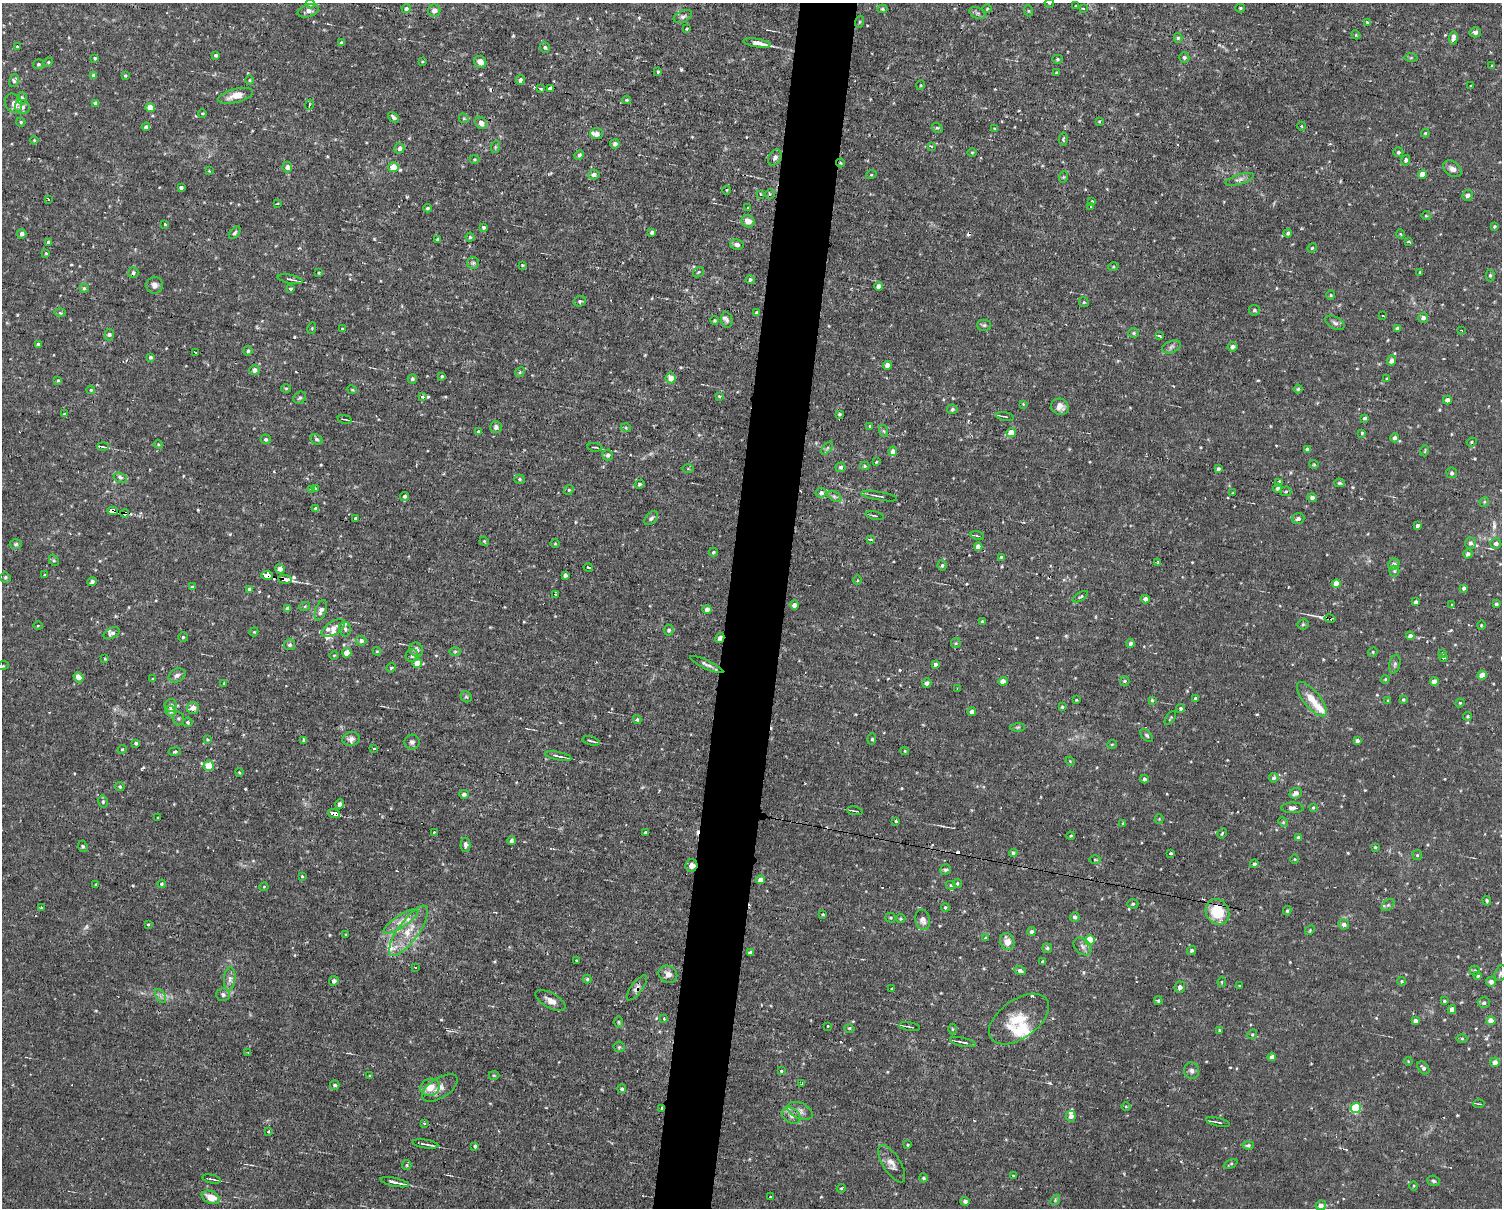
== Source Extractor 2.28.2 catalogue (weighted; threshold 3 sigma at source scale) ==
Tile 8 of 3 x 4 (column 2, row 3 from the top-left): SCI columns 1640-3139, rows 1388-2593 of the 4978 x 5004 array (HDU 1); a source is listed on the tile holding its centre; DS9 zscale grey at full resolution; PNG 1504 x 1210 px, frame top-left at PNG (2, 3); each listed source drawn as its Kron ellipse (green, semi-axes under 4 px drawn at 4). Shown black and unused: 4% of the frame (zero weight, under 2 of 3 exposures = <1% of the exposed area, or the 3 px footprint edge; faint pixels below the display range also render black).
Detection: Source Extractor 2.28.2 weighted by HDU 2 'WHT'; one run over the whole footprint, this tile lists its part. Background 0.0153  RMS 0.0031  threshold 0.0141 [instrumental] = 3 sigma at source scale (4.5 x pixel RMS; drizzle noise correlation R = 1.50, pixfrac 1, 0.05/0.05 arcsec/px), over >= 5 px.
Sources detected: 577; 19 cosmic-ray / hot-pixel residue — neither listed nor drawn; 17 inside a brighter listed object's ellipse — not listed separately; of the other 541, all 500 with FLUX_AUTO >= 0.273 (the completeness limit of this list) listed and drawn (41 fainter detections not listed), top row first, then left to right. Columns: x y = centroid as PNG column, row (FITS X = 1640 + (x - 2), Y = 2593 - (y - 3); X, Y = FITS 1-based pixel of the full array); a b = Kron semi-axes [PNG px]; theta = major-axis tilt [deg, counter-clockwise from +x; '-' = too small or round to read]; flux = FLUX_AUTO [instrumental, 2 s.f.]
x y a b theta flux
1049 3 4 3 - 0.32
310 4 4 4 - 0.56
1076 6 3 2 - 0.55
1083 8 3 2 - 0.72
1240 8 5 4 - 0.39
406 9 4 4 - 0.73
882 9 5 4 - 0.5
987 9 4 4 - 0.33
434 10 6 6 - 2
308 11 11 6 18 1.4
1029 11 5 3 - 0.36
977 13 8 5 -24 0.77
683 17 10 5 25 0.94
859 22 6 4 71 0.38
1367 22 3 3 - 0.89
687 29 3 3 - 0.3
1475 32 5 5 - 0.92
1356 35 4 3 - 0.29
1178 38 5 4 - 0.63
1453 38 7 4 83 1.9
341 43 4 3 - 0.55
757 43 14 4 -9 7.6
17 47 3 2 - 0.49
545 47 5 5 - 0.64
216 55 4 4 - 0.45
1184 57 5 5 - 0.65
95 58 4 4 - 0.44
1411 58 6 4 1 0.45
1058 59 5 4 - 0.47
422 61 4 2 - 0.28
48 62 5 4 - 0.39
480 62 6 5 - 2
38 64 5 5 - 0.57
1491 66 4 2 - 0.28
658 72 4 3 - 0.44
1057 73 4 3 - 0.66
125 75 4 3 - 0.38
94 76 4 4 - 1.6
249 80 5 3 - 0.33
520 80 5 4 - 0.88
14 81 7 4 73 0.7
921 85 5 3 - 0.29
1471 86 3 3 - 0.86
540 88 3 3 - 4.9
550 89 4 3 - 1.2
235 96 18 7 14 3
22 98 6 5 - 0.59
627 100 4 3 - 0.34
13 103 10 8 -60 1.8
96 103 4 4 - 1
309 105 5 2 - 0.39
22 107 7 7 - 1.2
150 108 5 4 - 4.2
202 113 4 3 - 0.28
394 117 6 4 -40 0.98
464 118 5 4 - 0.44
1099 121 4 3 - 0.32
21 122 5 4 - 0.38
481 123 7 5 -49 1.6
1302 126 4 3 - 0.33
146 127 4 4 - 1.1
937 128 6 5 - 0.42
994 129 4 3 - 0.33
1425 133 4 3 - 0.3
597 134 6 5 - 1.4
1063 139 6 3 84 0.47
34 140 4 3 - 0.33
615 144 5 4 - 0.97
932 146 3 3 - 1.3
495 147 6 4 72 0.45
399 148 5 5 - 1.2
972 152 5 3 - 0.28
1398 152 5 5 - 0.69
579 155 5 4 - 0.93
775 157 8 6 60 1.2
475 159 5 4 - 0.38
1406 160 5 4 - 0.94
840 163 4 4 - 0.33
287 167 5 5 - 1.4
393 167 5 5 - 5.1
1452 169 10 7 -39 1.5
209 171 3 2 - 0.37
594 174 5 5 - 1
1422 174 4 4 - 2.8
871 175 5 3 - 0.3
1063 177 6 3 71 0.33
1240 179 14 5 17 1.3
181 187 3 3 - 0.66
727 190 4 2 - 0.3
760 194 3 2 - 0.32
770 194 5 4 - 0.6
1467 195 5 5 - 1.3
48 199 3 2 - 0.28
1092 201 4 3 - 0.36
278 203 3 2 - 0.32
1091 206 3 3 - 0.53
428 208 4 3 - 0.51
748 208 4 3 - 0.29
1426 216 4 4 - 0.33
748 221 6 6 - 2.5
165 224 3 3 - 0.8
1494 226 3 3 - 0.41
483 227 3 3 - 0.71
652 232 4 4 - 0.9
235 233 7 4 51 0.62
1288 233 4 4 - 0.61
22 234 5 4 - 1.2
1401 234 5 3 - 0.29
470 237 4 4 - 0.51
438 239 3 3 - 0.55
48 242 4 4 - 0.76
1409 242 3 3 - 0.63
737 245 7 5 -9 0.92
1312 248 5 4 - 0.39
46 253 4 3 - 0.28
473 263 6 6 - 0.69
522 265 3 3 - 0.34
1113 267 5 3 - 0.34
699 272 6 4 38 0.44
1420 272 3 3 - 0.29
133 273 5 5 - 0.76
319 273 3 3 - 0.29
1490 275 6 4 89 0.47
290 279 13 3 -12 0.81
750 279 4 4 - 0.58
154 285 8 8 - 1.6
879 286 4 4 - 2
84 288 4 4 - 0.47
290 289 3 3 - 0.84
1331 295 4 4 - 0.32
580 301 6 5 - 0.69
1084 302 5 4 - 0.37
1254 310 5 5 - 0.68
757 312 4 3 - 0.59
60 313 5 3 - 0.4
1383 315 3 3 - 1.7
1423 318 5 5 - 1.2
714 320 4 4 - 0.47
727 320 8 5 -81 0.81
1335 323 10 6 -29 0.96
984 325 7 5 0 0.55
312 328 6 3 73 0.34
1398 328 4 4 - 0.95
342 329 4 4 - 0.36
1462 330 3 2 - 0.51
1134 333 5 5 - 0.44
109 335 6 4 74 0.7
1159 336 4 3 - 2
38 345 4 3 - 0.88
1171 347 9 6 21 0.98
1232 347 5 5 - 0.96
248 351 4 4 - 0.52
195 352 3 2 - 0.73
150 357 4 4 - 0.59
1391 361 5 4 - 1.1
887 365 4 4 - 2.3
254 370 5 5 - 1.5
520 372 5 4 - 0.44
442 376 4 3 - 0.49
671 378 5 5 - 3.2
1387 378 4 3 - 0.29
412 379 5 4 - 0.67
58 380 4 3 - 0.35
286 388 5 3 - 0.34
1298 389 4 4 - 0.46
91 390 4 3 - 0.34
352 390 5 3 - 0.34
422 396 3 3 - 1.3
719 396 4 4 - 0.33
300 398 7 5 41 0.66
1447 400 4 4 - 1.7
1023 404 4 3 - 0.29
1060 407 9 8 - 2.1
952 409 5 5 - 0.6
64 414 3 3 - 0.35
840 414 3 3 - 0.42
1005 416 9 2 -11 0.46
1365 418 4 4 - 0.67
345 419 7 2 -12 0.44
870 426 3 3 - 0.35
496 427 6 6 - 1.1
626 428 5 3 - 0.29
884 431 6 4 -70 0.46
478 432 4 4 - 0.7
1011 433 5 4 - 4.8
1362 433 3 3 - 0.34
1395 438 4 4 - 0.91
266 439 5 4 - 0.72
316 439 6 5 - 0.68
1472 442 5 4 - 0.46
158 444 5 3 - 0.31
103 447 5 3 - 0.47
595 447 7 3 -7 0.45
827 448 8 4 53 0.62
1307 449 4 3 - 0.98
893 451 4 4 - 1.8
1425 451 6 3 72 0.33
608 455 5 5 - 0.88
876 462 3 3 - 0.34
1314 464 4 4 - 0.37
865 466 5 3 - 0.46
841 467 5 5 - 0.68
688 469 5 3 - 0.3
1218 469 4 3 - 0.79
1452 473 5 5 - 0.71
120 478 7 5 -19 0.77
520 479 5 4 - 0.53
1279 482 4 3 - 0.64
1339 483 5 4 - 0.51
640 484 5 4 - 0.51
315 488 3 3 - 1.7
1278 488 4 4 - 0.76
312 489 3 3 - 1.1
569 490 5 4 - 0.43
1286 491 5 5 - 0.49
821 493 5 5 - 1.3
1233 493 3 2 - 0.29
404 496 4 4 - 0.67
834 496 8 4 -30 0.74
879 496 18 2 -10 0.79
1312 498 4 4 - 1
1484 502 5 4 - 0.4
316 508 4 4 - 1.2
112 511 5 3 - 23
125 513 4 4 - 15
875 516 9 3 -12 0.46
355 518 4 3 - 0.39
651 518 8 5 46 0.76
1298 519 6 5 - 0.98
1418 525 3 3 - 0.97
977 536 7 3 -13 0.43
870 540 3 3 - 1.3
484 541 5 4 - 0.35
1470 543 6 5 - 0.97
1496 543 5 5 - 1.1
16 544 6 5 - 0.51
555 544 5 3 - 0.27
978 546 4 4 - 2.7
713 552 4 3 - 0.49
1468 554 4 4 - 1.3
1001 557 4 3 - 0.34
54 560 6 4 -60 0.45
1158 563 4 3 - 0.83
1394 564 6 5 - 1.6
942 565 5 4 - 0.52
588 567 4 3 - 2.3
280 569 5 4 - 1.5
1394 571 5 5 - 0.53
44 575 4 3 - 0.28
267 575 6 3 -11 210
565 575 4 4 - 1.1
5 577 5 5 - 0.57
285 579 7 3 -4 33
857 580 5 3 - 0.3
92 582 4 4 - 0.92
1336 584 4 4 - 5.4
192 587 4 3 - 0.35
1464 588 4 4 - 0.83
249 589 4 4 - 0.75
555 594 2 2 - 0.32
1080 597 8 4 31 0.5
1145 599 4 4 - 1.8
1416 602 4 3 - 0.87
1496 604 4 3 - 0.64
794 605 4 4 - 1.4
1451 605 3 3 - 0.67
305 606 5 3 - 0.3
287 608 4 4 - 0.97
707 609 4 4 - 1.6
321 610 11 5 70 1.6
1330 619 5 3 - 76
982 621 3 3 - 0.38
1303 624 5 5 - 0.49
1481 625 4 2 - 0.3
38 626 5 3 - 0.3
333 628 13 6 31 2.1
345 629 7 5 -78 0.84
669 630 5 5 - 0.73
254 632 4 4 - 0.32
112 633 9 5 25 1
1410 636 4 4 - 1.4
183 637 4 4 - 0.38
720 638 5 4 - 1
361 641 5 5 - 0.97
956 643 5 4 - 0.39
1131 643 4 4 - 1
290 645 5 5 - 0.68
416 650 7 6 - 1.6
377 651 4 3 - 0.33
455 651 6 4 1 0.48
1373 652 5 4 - 0.37
347 653 5 4 - 3.4
1442 653 3 3 - 0.3
334 655 4 3 - 0.29
412 656 6 6 - 0.89
1444 658 3 3 - 0.97
105 659 4 3 - 0.3
417 663 5 5 - 3.4
707 664 18 4 -25 1.1
935 664 4 3 - 0.88
1395 664 9 5 77 0.77
3 666 5 3 - 0.34
391 668 5 4 - 0.42
177 675 9 6 25 1.2
1482 675 5 4 - 2.8
78 677 5 4 - 2.2
152 679 4 3 - 0.3
1385 679 4 3 - 0.38
1003 681 4 4 - 2.1
1125 681 5 4 - 0.47
1434 682 4 4 - 3.8
224 683 3 3 - 0.29
927 683 5 4 - 1.1
957 689 4 2 - 0.33
466 697 6 5 - 0.54
1195 699 3 3 - 0.71
1312 699 21 8 -51 4.5
1403 699 4 4 - 0.42
1076 700 3 3 - 0.32
1152 700 3 3 - 0.4
1388 701 4 3 - 0.38
1460 703 4 4 - 0.32
171 705 6 6 - 1.3
1062 707 3 3 - 0.45
193 708 6 6 - 2.1
1181 708 4 4 - 0.55
171 711 5 5 - 2
972 712 4 4 - 1.9
1467 716 4 4 - 0.42
178 718 7 5 89 0.66
1170 718 8 3 54 0.35
637 719 4 3 - 0.59
188 722 5 4 - 0.58
1018 727 7 4 1 0.49
1147 735 8 4 -45 0.55
207 739 4 4 - 0.32
351 739 9 7 9 1.2
872 739 6 3 84 0.44
304 740 3 3 - 0.74
591 741 9 3 -14 0.67
1357 741 4 3 - 0.79
412 742 7 7 - 0.89
136 743 4 3 - 0.55
1112 744 5 3 - 0.31
374 748 3 3 - 0.68
122 749 4 4 - 0.37
905 751 4 4 - 0.32
175 752 6 3 9 0.41
558 756 14 3 -12 1
1070 761 5 4 - 0.35
209 766 5 5 - 6.2
239 772 4 3 - 0.28
1274 778 5 4 - 0.87
1144 779 4 3 - 0.88
120 787 5 4 - 0.43
1296 793 6 5 - 1.3
464 794 5 4 - 0.77
103 802 6 4 -78 0.61
340 804 4 4 - 1.1
1313 807 3 3 - 0.37
1293 808 11 5 -1 1.5
855 811 8 2 -9 0.38
334 813 6 3 -18 69
158 817 3 2 - 0.54
1159 819 4 4 - 0.31
896 821 3 3 - 0.43
1283 822 5 4 - 0.36
1123 823 4 3 - 0.28
434 832 3 2 - 0.34
645 832 3 3 - 0.41
1222 833 5 3 - 0.39
1071 836 4 3 - 0.34
1299 838 4 4 - 1.5
511 841 4 4 - 0.97
465 845 7 5 88 1.1
83 846 6 4 -67 0.44
1375 847 3 3 - 0.35
1013 853 4 4 - 0.7
1171 854 3 3 - 2.4
1417 855 5 4 - 0.42
1294 859 4 3 - 0.27
1095 860 5 3 - 0.3
1254 864 4 4 - 0.53
691 865 6 6 - 1.9
945 870 5 5 - 0.57
302 876 3 3 - 0.31
761 880 4 4 - 2.9
957 883 4 4 - 0.52
162 884 4 4 - 0.55
96 885 3 3 - 0.37
951 885 5 4 - 0.38
264 887 4 4 - 0.31
1487 901 5 4 - 0.47
1133 904 5 4 - 0.53
1388 905 7 4 44 0.67
945 907 4 4 - 0.46
41 908 3 3 - 0.8
1287 911 4 3 - 0.45
1217 912 13 11 -61 12
823 914 3 3 - 0.33
1075 917 5 4 - 0.87
890 918 5 5 - 0.45
901 919 5 4 - 0.46
923 920 10 7 -77 1.9
401 921 20 6 33 2.9
148 924 3 2 - 0.34
1344 924 5 5 - 1.3
1310 930 5 4 - 0.35
409 931 30 10 54 7.1
1031 932 4 4 - 0.85
346 935 3 3 - 0.58
985 938 4 3 - 0.57
1090 940 5 5 - 7.1
1007 941 9 7 -70 2.9
1082 946 10 7 -45 1.4
1047 948 5 4 - 0.5
1191 950 5 4 - 0.72
750 953 4 3 - 0.88
577 960 3 2 - 0.36
1042 961 3 2 - 0.32
415 967 2 2 - 0.32
1020 971 5 4 - 1.2
1475 971 5 5 - 0.53
1501 973 8 5 70 0.98
668 974 9 8 - 1.8
1478 976 3 3 - 0.47
230 979 12 5 85 1.5
587 979 4 4 - 0.48
334 981 5 4 - 1
1402 981 4 4 - 0.41
1222 982 5 3 - 0.64
1491 982 5 5 - 1.5
1240 986 3 2 - 0.3
1180 987 6 5 - 0.84
637 988 15 5 53 1.4
892 989 3 3 - 0.49
223 995 7 6 - 0.96
160 996 8 3 -58 0.68
550 1000 17 7 -30 2.4
1158 1001 4 3 - 0.45
1444 1001 4 4 - 0.49
1484 1003 6 5 - 0.81
1452 1009 4 4 - 2.2
664 1019 3 2 - 0.78
1019 1019 34 19 36 10
1415 1021 4 4 - 1.5
1491 1021 4 4 - 4.6
618 1022 6 4 -89 0.42
828 1026 3 3 - 0.37
910 1027 10 2 -9 0.63
849 1028 5 3 - 0.35
952 1029 5 3 - 0.36
1219 1030 3 3 - 0.8
1252 1034 5 4 - 0.41
1462 1039 5 3 - 0.36
963 1042 13 3 -12 1.1
619 1047 5 5 - 0.48
248 1052 4 2 - 0.29
1272 1057 4 4 - 2.3
1408 1061 4 3 - 0.28
1495 1062 5 4 - 2
1423 1068 7 5 -50 0.85
781 1071 3 3 - 1.3
1191 1071 8 7 - 1.1
494 1075 5 3 - 0.31
370 1076 3 3 - 0.31
802 1083 3 2 - 0.49
335 1085 5 4 - 0.63
430 1087 10 8 28 3.9
440 1088 20 9 33 2.6
622 1089 4 3 - 0.69
1479 1104 5 3 - 0.33
1126 1106 4 3 - 0.31
662 1108 3 2 - 0.33
1356 1108 5 5 - 23
800 1111 13 8 -24 1.7
791 1116 10 7 -32 1.5
1071 1116 5 5 - 1.5
1218 1122 12 2 -12 0.8
424 1123 3 3 - 0.47
268 1131 3 3 - 1.1
425 1144 13 3 -8 1
908 1145 3 3 - 0.38
1248 1145 5 4 - 0.51
475 1146 4 4 - 1.2
892 1164 21 8 -58 2.5
1231 1164 7 3 25 0.43
407 1165 5 4 - 0.43
1013 1176 3 3 - 0.41
923 1178 4 4 - 0.59
211 1179 9 2 -13 0.57
1434 1181 7 5 -18 0.63
395 1182 14 3 -12 1.9
1414 1186 4 3 - 0.29
841 1188 4 4 - 0.35
211 1197 9 6 -23 4.1
771 1197 3 2 - 0.74
1055 1200 5 4 - 0.41
965 1201 4 4 - 1
1321 1205 5 5 - 1.5
Overlapping masked pixels (flux is a lower limit): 12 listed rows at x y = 840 163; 112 511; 125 513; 267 575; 285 579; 1330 619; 720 638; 334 813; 691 865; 1217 912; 637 988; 662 1108
Isophote crosses this tile's border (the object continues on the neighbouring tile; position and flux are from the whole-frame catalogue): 2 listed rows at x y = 310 4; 1501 973